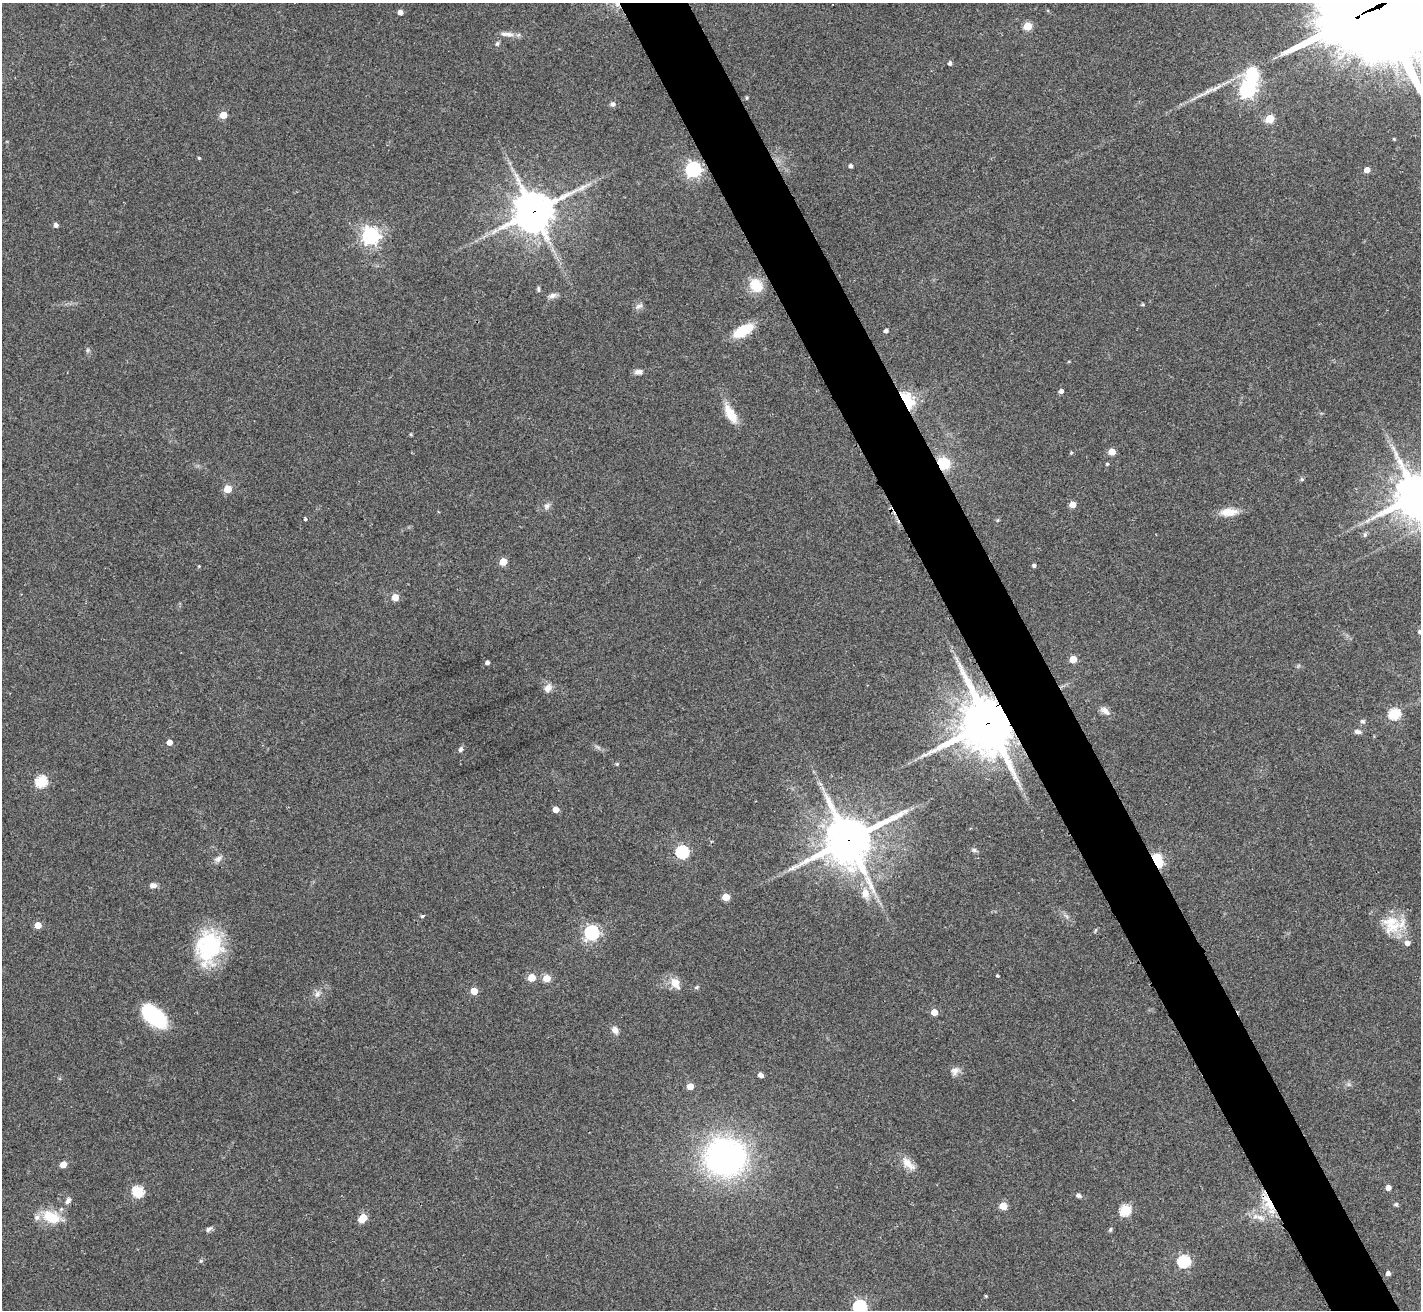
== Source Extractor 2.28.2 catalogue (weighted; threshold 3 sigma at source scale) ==
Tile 6 of 4 x 4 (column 2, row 2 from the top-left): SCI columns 1438-2856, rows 2925-4232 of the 5709 x 5715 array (HDU 1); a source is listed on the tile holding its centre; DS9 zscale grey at full resolution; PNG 1423 x 1312 px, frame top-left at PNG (2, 3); no overlay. Shown black and unused: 5% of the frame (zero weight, under 2 of 3 exposures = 2% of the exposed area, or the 3 px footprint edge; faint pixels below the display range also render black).
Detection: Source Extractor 2.28.2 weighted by HDU 2 'WHT'; one run over the whole footprint, this tile lists its part. Background 0.0398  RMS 0.0066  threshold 0.0298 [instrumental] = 3 sigma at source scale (4.5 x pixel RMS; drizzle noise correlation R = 1.50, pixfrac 1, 0.05/0.05 arcsec/px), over >= 5 px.
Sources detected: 118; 2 inside a brighter object's white glare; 2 long thin detections or spike segments (spike, bleed or trail) — not listed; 2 inside a brighter listed object's ellipse — not listed separately; the other 112 listed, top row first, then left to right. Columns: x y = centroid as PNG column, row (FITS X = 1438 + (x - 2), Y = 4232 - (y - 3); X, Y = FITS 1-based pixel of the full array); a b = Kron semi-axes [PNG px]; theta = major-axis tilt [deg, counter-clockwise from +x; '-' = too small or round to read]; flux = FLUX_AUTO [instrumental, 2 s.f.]
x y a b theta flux
1377 7 49 34 23 19000
400 12 4 4 - 3.6
1027 26 5 5 - 24
507 34 21 6 -4 4.3
497 44 7 5 74 1.2
950 63 4 4 - 1.9
1214 89 22 5 23 5.4
1247 90 7 6 - 220
747 98 5 3 - 0.71
613 104 6 6 - 2
223 115 5 5 - 12
1270 119 5 5 - 24
199 158 4 4 - 0.77
851 166 4 4 - 1.9
693 169 6 6 - 180
1367 170 5 4 - 5
534 212 13 13 - 1600
56 225 4 4 - 2.2
371 236 7 7 - 260
756 285 15 12 -46 16
552 295 11 6 20 2.7
1142 304 5 3 - 0.7
639 306 12 4 29 1.7
743 331 18 9 29 24
886 331 4 4 - 1.8
88 350 6 4 89 1
639 372 9 6 3 3.1
1061 391 4 4 - 2.3
906 401 9 6 -60 160
730 414 24 10 -59 12
411 434 4 4 - 0.7
1393 448 7 4 -71 1.6
1112 452 5 5 - 11
1071 453 4 4 - 0.76
944 463 13 11 -42 17
1107 464 4 4 - 0.82
1302 479 5 5 - 0.92
228 489 5 5 - 16
1417 496 16 13 32 2600
1073 504 5 5 - 9.1
547 506 9 8 - 2.4
1228 512 22 9 4 9.3
305 519 4 3 - 1.3
997 520 6 4 88 0.78
1365 534 6 5 - 1.2
503 562 5 5 - 14
1034 565 4 4 - 1.4
199 566 4 3 - 0.54
395 597 5 5 - 10
1420 631 6 5 - 1.2
1073 659 5 5 - 12
487 662 4 4 - 2.3
548 688 12 9 57 3.8
1105 711 15 7 -38 3.8
1394 714 6 5 - 59
1362 721 7 6 - 1.4
988 723 18 16 -68 3200
1358 732 9 6 -12 2.2
169 742 5 4 - 5.2
460 749 7 5 62 1.7
617 764 4 4 - 0.79
41 781 6 5 - 60
556 809 4 4 - 6.9
848 840 17 14 29 2500
974 850 6 6 - 1.4
682 852 6 6 - 82
218 859 11 7 32 2.8
1156 862 6 4 -58 93
869 883 35 8 -64 12
153 885 9 6 1 2.6
865 893 15 10 -82 7.1
726 897 5 5 - 17
422 916 3 3 - 2.2
38 925 5 4 - 11
1393 927 30 14 31 15
592 933 6 6 - 140
1407 943 5 5 - 3.5
209 947 37 28 78 54
997 975 3 3 - 0.83
532 977 5 5 - 16
546 978 5 5 - 15
675 983 16 10 -57 7.3
696 987 6 4 21 0.97
474 991 5 4 - 12
317 994 10 7 47 2.9
934 1012 5 4 - 8.4
155 1016 27 14 -41 50
615 1030 10 7 -57 3.2
955 1071 12 10 43 3.7
760 1075 6 5 - 2.6
690 1086 5 4 - 9.2
725 1157 24 22 -5 240
908 1164 22 10 -43 7.2
63 1165 5 5 - 6.4
1388 1188 4 4 - 4.5
138 1191 6 5 - 56
1079 1195 7 5 -21 1.6
68 1201 10 6 60 2.4
1269 1204 28 9 -64 17
1396 1204 5 5 - 1.1
1003 1206 5 5 - 17
1125 1210 6 5 - 51
51 1217 23 13 -22 18
1260 1217 13 7 -29 4.8
363 1218 6 5 - 22
209 1229 10 5 39 1.7
1110 1229 6 4 85 0.97
201 1261 6 4 1 0.84
1184 1261 6 6 - 77
1388 1273 4 4 - 2.7
986 1296 4 4 - 0.65
860 1307 6 6 - 94
Overlapping masked pixels (flux is a lower limit): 8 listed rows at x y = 1377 7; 534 212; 906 401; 944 463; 988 723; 848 840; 1156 862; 1269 1204
Isophote crosses this tile's border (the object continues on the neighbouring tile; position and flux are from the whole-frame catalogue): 4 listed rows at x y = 1377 7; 1417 496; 1420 631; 860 1307